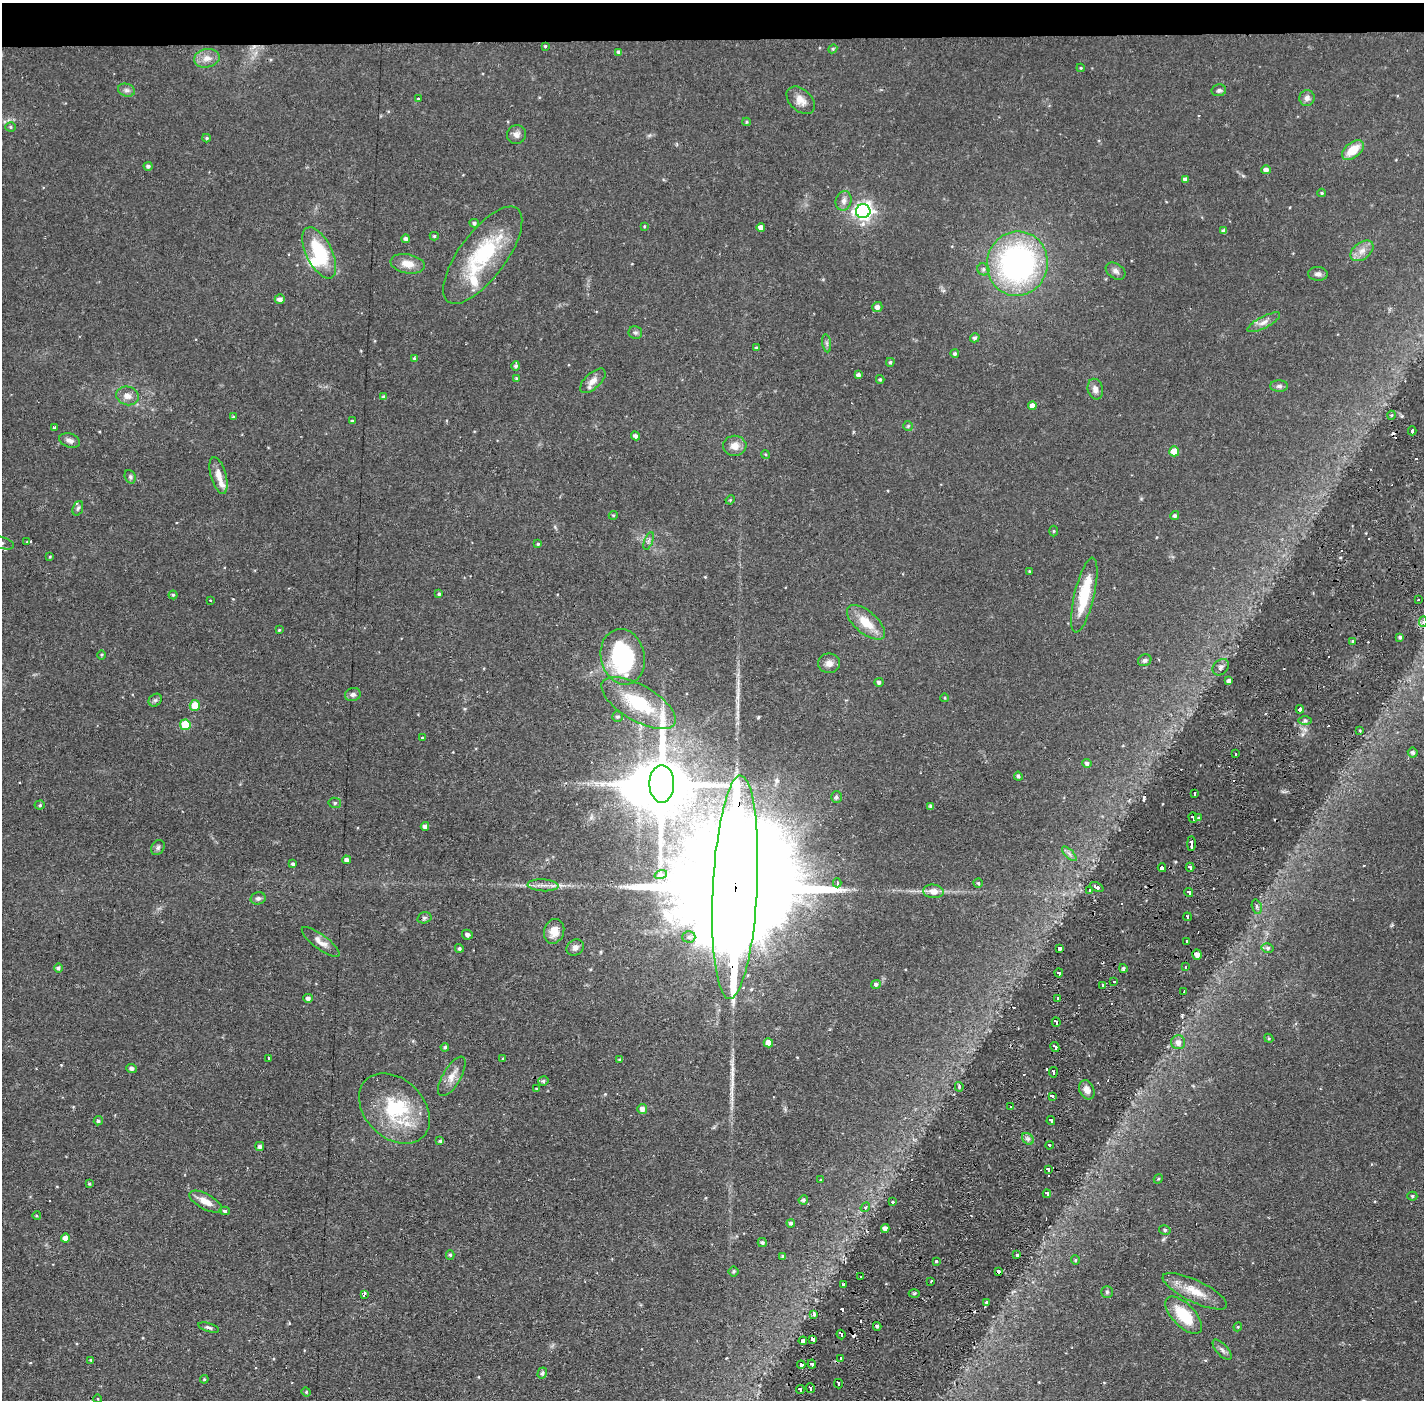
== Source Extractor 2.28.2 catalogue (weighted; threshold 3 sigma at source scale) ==
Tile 2 of 3 x 3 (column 2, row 1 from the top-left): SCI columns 1423-2844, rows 2849-4246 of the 4266 x 4299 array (HDU 1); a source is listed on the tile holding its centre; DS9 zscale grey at full resolution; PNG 1426 x 1402 px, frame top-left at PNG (2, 3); each listed source drawn as its Kron ellipse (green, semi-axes under 4 px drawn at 4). Shown black and unused: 3% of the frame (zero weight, under 2 of 3 exposures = <1% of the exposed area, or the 3 px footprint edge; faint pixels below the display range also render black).
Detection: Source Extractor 2.28.2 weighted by HDU 2 'WHT'; one run over the whole footprint, this tile lists its part. Background 0.0697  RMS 0.0066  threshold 0.0298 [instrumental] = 3 sigma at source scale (4.5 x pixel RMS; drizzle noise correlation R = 1.50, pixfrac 1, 0.05/0.05 arcsec/px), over >= 5 px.
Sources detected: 279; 4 inside a brighter object's white glare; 31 cosmic-ray / hot-pixel residue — neither listed nor drawn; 6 inside a brighter listed object's ellipse — not listed separately; the other 238 listed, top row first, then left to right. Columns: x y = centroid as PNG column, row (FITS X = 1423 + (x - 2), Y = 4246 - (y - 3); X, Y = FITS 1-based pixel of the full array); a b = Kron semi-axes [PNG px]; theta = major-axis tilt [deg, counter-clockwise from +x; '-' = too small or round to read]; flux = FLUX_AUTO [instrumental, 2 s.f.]
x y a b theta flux
545 46 3 3 - 0.71
833 49 4 4 - 0.83
619 52 4 4 - 1.9
207 58 13 9 10 5.5
1081 68 4 4 - 0.74
126 90 9 6 -15 2.3
1219 90 7 5 11 1.6
1307 98 8 8 - 2.9
419 99 3 3 - 1.1
801 100 16 10 -43 6.1
746 122 4 4 - 0.75
10 127 5 4 - 0.92
517 134 9 9 - 3.2
207 138 4 4 - 0.83
1353 150 13 7 39 13
148 166 4 4 - 1.6
1266 170 5 4 - 3.1
1185 179 4 4 - 2
1322 193 4 4 - 0.77
844 201 10 8 76 3.2
863 211 7 7 - 290
474 223 5 4 - 1.3
644 226 3 3 - 0.6
761 227 4 4 - 3.2
1224 231 4 4 - 2.2
434 236 4 4 - 0.93
406 239 4 4 - 2.1
1362 251 13 8 37 5
319 253 28 13 -63 37
483 255 58 23 53 58
408 264 17 9 -11 7.7
1017 264 32 30 78 170
983 269 6 5 - 1.8
1116 271 11 7 -34 2.6
1318 274 10 7 -3 2.4
280 299 5 5 - 3
877 307 5 5 - 2.8
1264 322 18 6 27 4.1
635 333 7 6 - 1.5
975 338 5 4 - 1.5
827 343 9 4 -81 1.5
756 348 3 3 - 0.86
955 354 4 4 - 1.3
414 358 4 3 - 0.75
890 362 4 4 - 1.2
516 366 4 4 - 1.6
858 375 4 4 - 2.5
516 379 3 3 - 1
880 379 4 3 - 0.9
593 381 16 7 43 4.6
1279 386 9 5 1 1.9
1095 389 10 7 -76 3.4
127 396 11 9 -15 4.4
384 397 4 3 - 1.8
1032 406 4 4 - 3.8
1392 415 4 3 - 0.66
233 417 4 4 - 0.91
352 421 4 3 - 0.84
908 426 5 5 - 0.89
54 428 4 3 - 2.3
1412 431 4 3 - 8.4
635 436 4 4 - 1.8
70 440 11 7 -19 3
735 446 12 10 0 5.6
1174 451 5 5 - 8.8
765 454 4 3 - 0.64
219 475 19 7 -74 6.6
130 477 7 5 -69 1.3
730 500 5 3 - 0.62
78 508 8 5 69 1.3
613 515 4 4 - 0.78
1175 516 4 4 - 1.5
1054 531 5 3 - 0.7
649 541 9 3 69 1.2
27 542 3 2 - 0.43
2 543 13 6 -16 2.3
538 544 4 4 - 0.84
50 557 3 3 - 0.63
1029 571 4 3 - 0.79
439 594 4 4 - 1.2
173 595 4 4 - 0.95
1084 595 38 10 77 30
210 600 3 2 - 0.67
1418 600 3 2 - 0.92
866 622 23 11 -40 14
1423 622 5 4 - 2
279 630 3 3 - 0.6
1400 637 4 4 - 1.4
1352 641 4 3 - 0.78
102 655 5 3 - 0.73
623 657 28 22 -77 75
1145 660 7 5 25 1.7
829 663 11 10 - 3.9
1221 667 9 7 46 2.1
1229 681 4 4 - 3
879 682 4 4 - 1.7
353 695 8 6 15 2.2
945 698 4 3 - 0.53
155 700 7 5 43 1.4
639 703 42 17 -30 41
195 705 5 5 - 11
1300 709 4 3 - 12
617 717 5 5 - 1.3
1305 720 7 4 -1 1.4
185 725 5 5 - 23
1360 731 3 2 - 0.68
423 738 3 3 - 4.8
1413 752 5 5 - 1.8
1235 754 3 3 - 3.1
1087 763 4 4 - 1.8
1018 776 4 4 - 1.5
662 784 18 12 -90 4900
1194 793 4 3 - 6.1
836 797 6 5 - 1.6
335 803 6 5 - 1.4
40 805 5 4 - 1
931 806 4 3 - 1.3
1193 817 5 3 - 7
1199 818 4 4 - 0.99
425 826 4 4 - 2.4
1191 844 7 3 -90 9.7
158 847 8 6 59 1.7
1069 854 9 3 -45 1.7
346 860 4 4 - 2.7
293 864 4 3 - 1.3
1190 867 4 3 - 7.8
1162 868 4 3 - 11
661 874 6 4 19 1.2
837 883 4 3 - 1.5
978 883 4 4 - 0.98
543 885 15 6 -4 4.1
735 887 112 22 87 55000
1097 887 7 4 -25 3.7
933 891 10 6 -5 5.9
1089 891 3 3 - 0.72
1189 892 4 3 - 6.1
258 898 7 6 - 1.8
1257 907 7 5 -73 1.4
1187 917 4 3 - 5.4
424 918 7 5 15 1.4
554 931 13 10 71 8.1
467 935 5 5 - 1.8
689 937 6 5 - 1.6
321 942 23 7 -37 5
1186 942 4 3 - 7.1
575 947 9 7 35 2.7
459 948 4 4 - 1.5
1060 948 4 4 - 3.2
1268 948 6 5 - 1.6
1197 955 5 4 - 3.5
1185 967 4 3 - 3.7
58 968 4 4 - 1.5
1123 968 4 4 - 1.4
1059 973 4 3 - 4.2
1114 981 3 3 - 2.8
876 984 5 4 - 1.5
1102 985 4 3 - 3
1184 991 3 2 - 1.4
308 998 4 4 - 2.2
1058 998 3 3 - 4.1
1056 1022 5 3 - 8
1269 1038 5 4 - 0.73
1178 1042 7 7 - 4
768 1043 5 4 - 6.1
445 1047 4 4 - 1.1
1055 1047 5 3 - 5.8
269 1058 4 2 - 1.9
503 1059 4 3 - 0.61
620 1060 3 3 - 1
132 1068 5 4 - 2.2
1053 1072 5 3 - 6.8
452 1076 22 9 59 7
543 1081 5 4 - 1.3
959 1087 5 3 - 0.9
537 1089 3 3 - 0.94
1087 1090 10 7 -65 4.7
1052 1096 4 3 - 6.1
1011 1107 3 3 - 1.9
394 1108 40 29 -44 47
642 1109 5 5 - 3.1
98 1121 5 4 - 1.3
1051 1121 4 3 - 6.3
1028 1139 7 5 -44 1.8
440 1141 4 3 - 1.1
1049 1145 4 3 - 3.9
260 1146 4 4 - 1.9
1048 1170 4 3 - 8.3
1158 1179 5 3 - 0.72
821 1180 3 3 - 1.5
89 1184 4 3 - 0.72
1047 1194 4 3 - 4
1412 1196 5 4 - 0.93
803 1200 4 4 - 1.5
206 1202 18 7 -28 6.5
892 1202 3 3 - 1.2
865 1207 5 4 - 1.3
225 1211 5 4 - 1.3
37 1216 4 3 - 0.7
791 1223 4 4 - 1.7
885 1228 4 4 - 3.4
1165 1230 6 4 -13 1.2
65 1238 4 4 - 5.4
762 1242 5 4 - 1.6
450 1255 5 4 - 0.91
1017 1255 3 3 - 3
783 1257 3 3 - 1.2
1075 1260 5 4 - 0.73
936 1261 3 3 - 2.5
734 1271 5 5 - 0.99
999 1272 4 4 - 7.4
861 1277 3 3 - 2.2
931 1281 3 2 - 0.61
843 1285 4 3 - 2.2
1195 1291 35 11 -26 14
1107 1292 6 5 - 1.2
914 1293 5 3 - 0.94
364 1294 4 3 - 2.5
986 1302 4 3 - 0.99
814 1314 3 3 - 0.87
1184 1315 23 11 -46 24
877 1326 4 3 - 1.5
209 1327 11 4 -16 1.5
1238 1327 4 4 - 0.7
841 1334 5 3 - 7.4
813 1339 4 3 - 4.1
803 1341 4 3 - 1.5
1222 1350 13 5 -48 2.5
840 1359 4 3 - 4.5
91 1360 4 3 - 0.67
812 1364 4 3 - 4.6
801 1365 4 4 - 3.6
542 1373 5 4 - 1.8
204 1379 4 4 - 0.79
838 1384 5 3 - 6
810 1388 5 3 - 7.3
800 1390 4 3 - 7.1
306 1392 4 4 - 0.74
98 1399 4 3 - 0.46
Overlapping masked pixels (flux is a lower limit): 3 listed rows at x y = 735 887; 999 1272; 813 1339
Isophote crosses this tile's border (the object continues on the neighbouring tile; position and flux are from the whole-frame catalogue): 2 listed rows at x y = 2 543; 1423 622